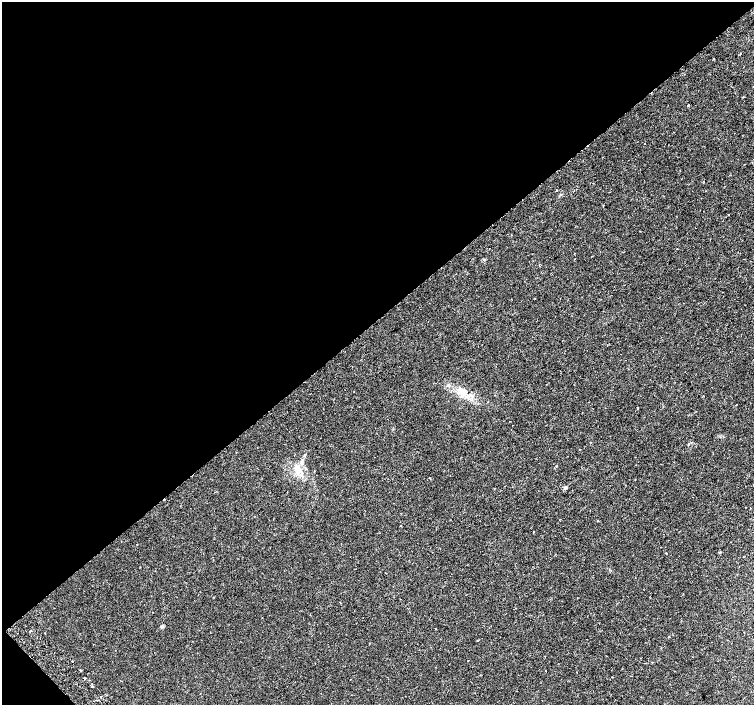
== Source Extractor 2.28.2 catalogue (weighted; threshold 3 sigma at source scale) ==
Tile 5 of 4 x 4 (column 1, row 2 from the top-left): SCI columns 52-1554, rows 3063-4468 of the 6109 x 6061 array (HDU 1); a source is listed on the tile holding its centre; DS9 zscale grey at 2 x 2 block average (1 PNG px = mean of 2 x 2 image px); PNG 756 x 707 px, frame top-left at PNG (2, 2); no overlay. Shown black and unused: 46% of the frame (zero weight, under 2 of 3 exposures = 3% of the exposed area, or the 3 px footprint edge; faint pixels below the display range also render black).
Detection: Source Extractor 2.28.2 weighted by HDU 2 'WHT'; one run over the whole footprint, this tile lists its part. Background 0.0152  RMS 0.0034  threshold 0.0152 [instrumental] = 3 sigma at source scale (4.5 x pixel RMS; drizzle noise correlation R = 1.50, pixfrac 1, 0.0396/0.0396 arcsec/px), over >= 5 px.
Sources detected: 31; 4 cosmic-ray / hot-pixel residue — not listed; the other 27 listed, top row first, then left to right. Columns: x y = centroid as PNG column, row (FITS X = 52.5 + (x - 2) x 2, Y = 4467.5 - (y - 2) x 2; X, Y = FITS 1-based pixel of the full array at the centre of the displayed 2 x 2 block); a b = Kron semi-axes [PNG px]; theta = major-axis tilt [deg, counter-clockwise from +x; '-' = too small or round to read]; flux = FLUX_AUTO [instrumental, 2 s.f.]
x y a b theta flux
714 59 2 2 - 0.82
688 105 2 2 - 1.3
703 181 2 2 - 0.35
557 190 2 2 - 1
462 392 15 8 -32 9.3
637 408 2 2 - 1.3
304 455 3 2 - 1
556 466 2 2 - 0.53
297 469 10 7 -87 6.1
430 478 2 2 - 0.8
494 488 2 2 - 0.33
565 488 4 3 - 2.1
746 507 2 2 - 0.53
750 508 2 2 - 1.3
720 552 3 3 - 0.68
666 553 2 2 - 1.5
162 626 4 3 - 1.1
31 631 3 2 - 0.71
45 633 2 2 - 0.54
93 644 2 2 - 0.37
72 661 2 2 - 0.84
80 670 2 2 - 1.4
545 671 2 2 - 0.8
85 678 2 2 - 1.4
92 684 2 2 - 2.1
92 686 2 2 - 2.6
101 697 2 2 - 1.9
Diffuse or blended objects may show on this block-average render without a row.